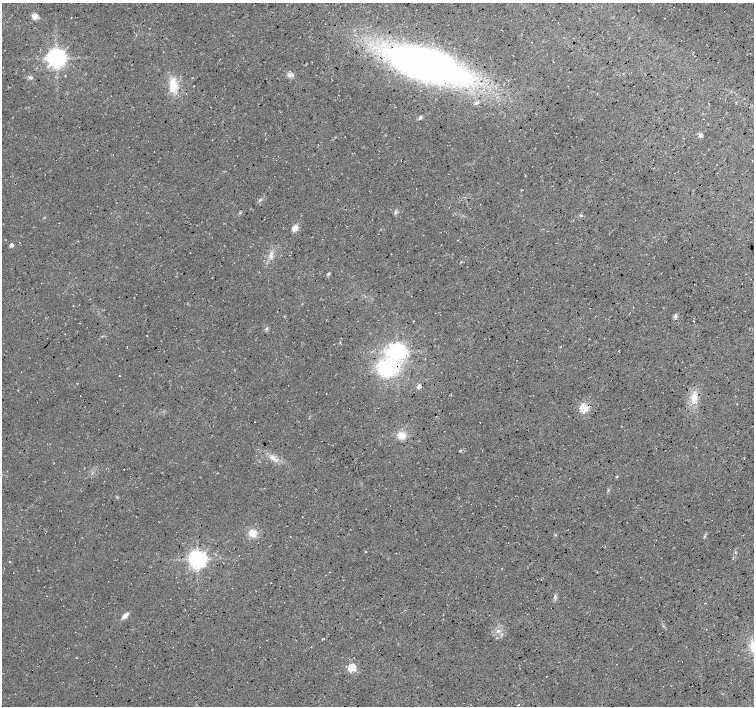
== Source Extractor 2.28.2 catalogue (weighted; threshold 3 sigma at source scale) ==
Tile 10 of 4 x 4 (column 2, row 3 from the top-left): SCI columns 1507-3009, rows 1573-2979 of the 6019 x 6027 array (HDU 1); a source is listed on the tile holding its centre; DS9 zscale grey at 2 x 2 block average (1 PNG px = mean of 2 x 2 image px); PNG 756 x 708 px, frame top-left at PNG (2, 3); no overlay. Shown black and unused: <1% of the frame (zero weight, under 3 of 4 exposures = <1% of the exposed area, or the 3 px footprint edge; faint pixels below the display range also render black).
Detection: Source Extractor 2.28.2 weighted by HDU 2 'WHT'; one run over the whole footprint, this tile lists its part. Background 0.0167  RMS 0.0059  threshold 0.0266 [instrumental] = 3 sigma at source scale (4.5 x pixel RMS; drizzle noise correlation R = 1.50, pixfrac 1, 0.0396/0.0396 arcsec/px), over >= 5 px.
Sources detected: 48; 2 cosmic-ray / hot-pixel residue — not listed; the other 46 listed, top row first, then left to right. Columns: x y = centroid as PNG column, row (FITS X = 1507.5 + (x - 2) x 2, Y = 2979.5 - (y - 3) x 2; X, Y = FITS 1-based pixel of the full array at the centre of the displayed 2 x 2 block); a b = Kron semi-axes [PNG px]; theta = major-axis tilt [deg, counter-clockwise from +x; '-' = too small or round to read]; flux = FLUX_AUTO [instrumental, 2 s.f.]
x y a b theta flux
35 16 8 6 64 7.3
56 58 5 5 - 790
426 65 56 21 -16 1100
290 75 9 5 -6 5.2
29 77 3 3 - 2.1
173 85 16 8 83 25
476 103 6 3 18 2.4
709 103 2 2 - 1.1
420 117 5 3 - 3
700 135 5 5 - 3.1
260 200 4 3 - 1.6
396 212 5 4 - 2.7
240 213 3 2 - 1.2
581 215 4 3 - 1.4
295 228 8 6 45 7.3
11 245 3 3 - 7.5
271 255 6 2 -77 3
328 274 5 3 - 1.6
134 298 2 2 - 0.52
675 316 6 4 52 2.8
266 328 3 2 - 1.3
619 351 3 2 - 0.68
397 352 5 5 - 580
386 369 10 7 42 220
119 376 2 2 - 0.64
419 386 5 4 - 4.5
326 393 2 2 - 0.46
694 397 12 8 83 14
584 408 8 8 - 17
255 422 2 2 - 0.69
401 435 10 9 - 14
460 451 4 2 - 1.1
274 459 15 4 -28 8.3
124 469 2 2 - 0.55
617 476 3 3 - 0.94
253 533 7 6 - 15
735 553 3 2 - 0.89
197 559 5 5 - 680
9 561 2 2 - 0.65
271 583 2 2 - 0.55
555 597 6 3 -84 2.9
125 616 8 4 43 7
497 631 4 3 - 2
352 668 3 3 - 67
546 676 2 2 - 3.4
518 705 2 2 - 3.6
Diffuse or blended objects may show on this block-average render without a row.